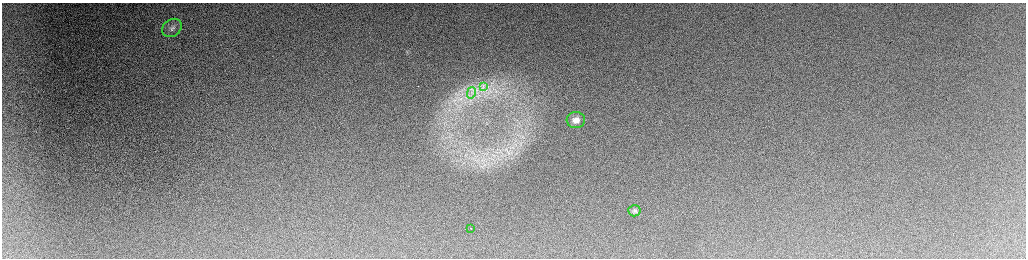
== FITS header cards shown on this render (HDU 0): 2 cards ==
NAXIS1  =                 2048 /fastest changing axis
NAXIS2  =                  512 /next to fastest changing axis

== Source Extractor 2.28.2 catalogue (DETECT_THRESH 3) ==
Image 2048 x 512 px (HDU 0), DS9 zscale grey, zoomed out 1/2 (1 PNG px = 2 x 2 image px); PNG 1028 x 260 px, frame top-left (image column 1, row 511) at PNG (2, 3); each listed source drawn as its Kron ellipse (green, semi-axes under 4 px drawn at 4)
Background 94.7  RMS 2.7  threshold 8.18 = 3 sigma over >= 5 px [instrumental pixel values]
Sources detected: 8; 2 cannot appear on this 1/2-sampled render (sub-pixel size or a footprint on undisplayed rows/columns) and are neither listed nor drawn; the other 6 listed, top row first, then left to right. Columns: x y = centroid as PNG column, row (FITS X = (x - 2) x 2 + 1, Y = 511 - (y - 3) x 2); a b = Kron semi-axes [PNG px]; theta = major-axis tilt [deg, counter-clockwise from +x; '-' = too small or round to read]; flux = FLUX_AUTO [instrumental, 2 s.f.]
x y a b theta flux
172 28 10 8 36 3100
483 86 4 3 - 870
471 93 6 3 77 1400
576 120 9 8 - 4700
634 211 6 5 - 1100
471 228 2 1 - 570
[2 sub-pixel or undisplayed-footprint detections neither listed nor drawn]